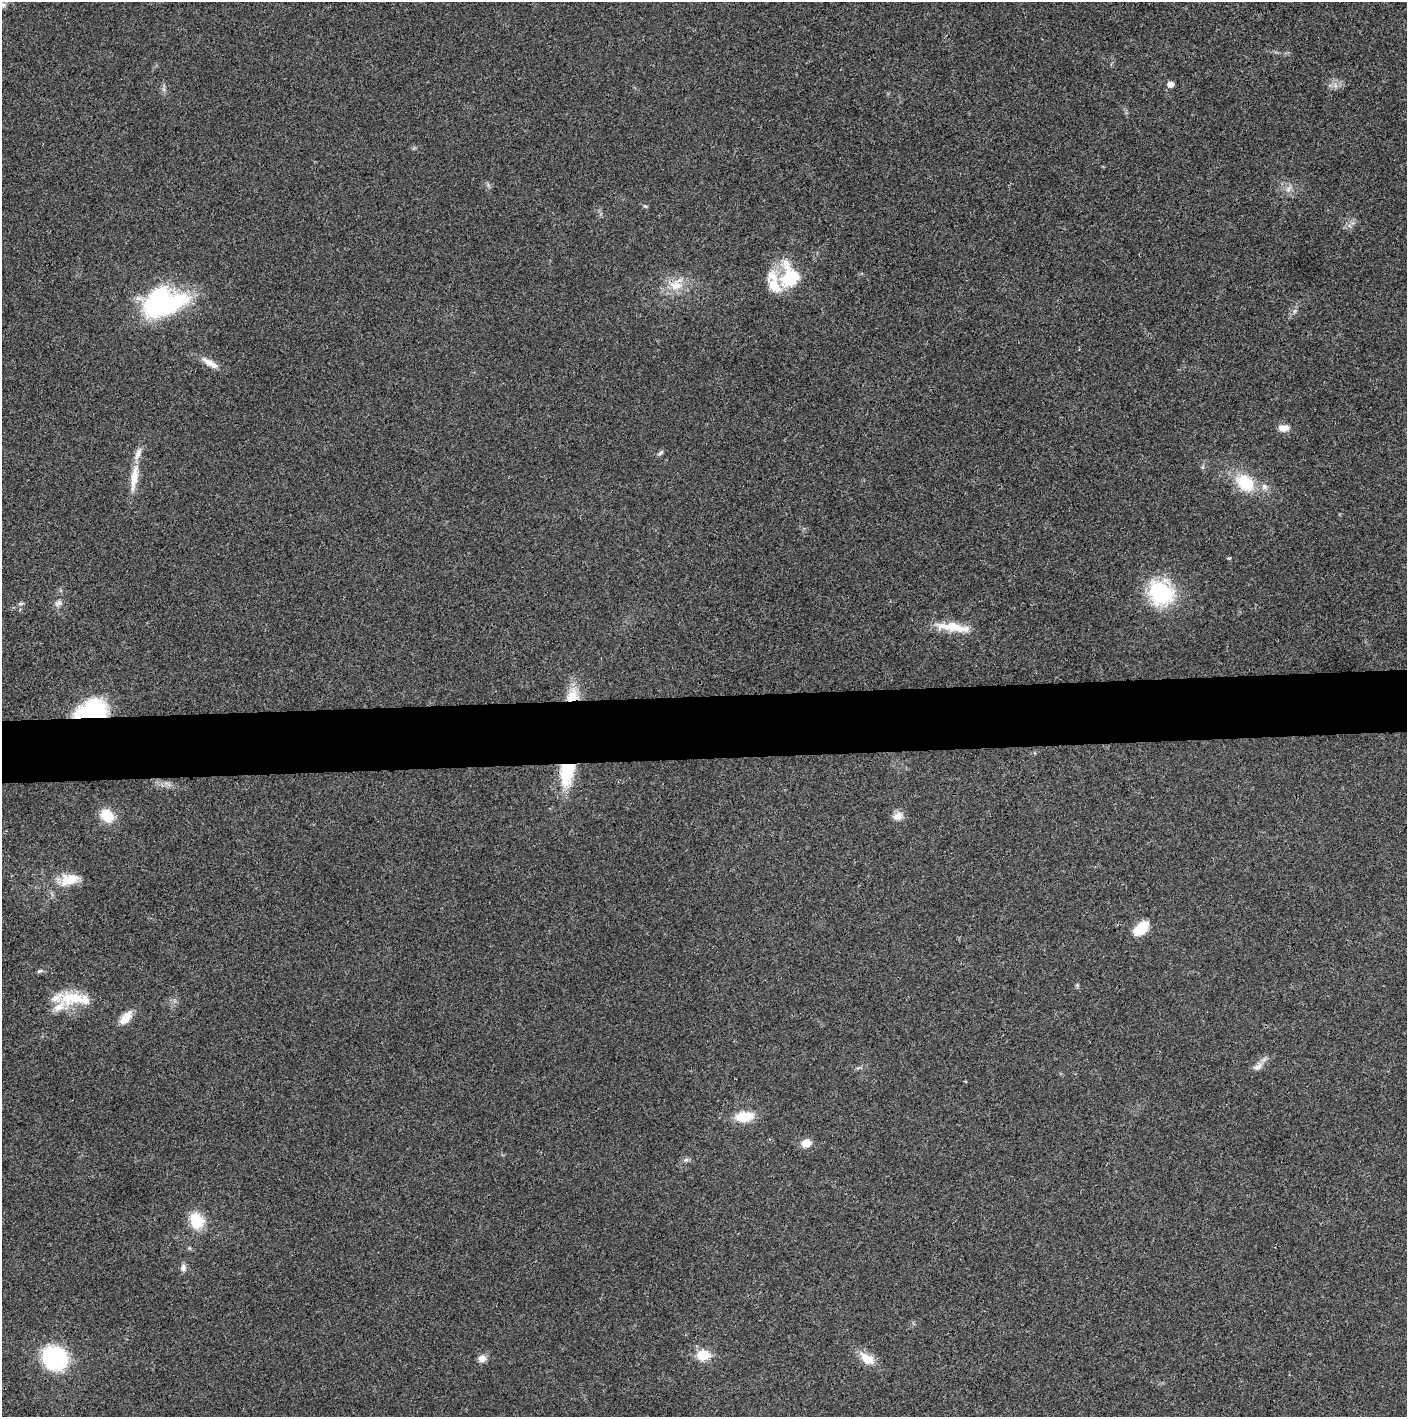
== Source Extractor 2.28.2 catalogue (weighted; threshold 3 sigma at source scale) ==
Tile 5 of 3 x 3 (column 2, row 2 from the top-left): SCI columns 1409-2813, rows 1416-2830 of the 4219 x 4245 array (HDU 1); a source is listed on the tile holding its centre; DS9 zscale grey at full resolution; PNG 1409 x 1419 px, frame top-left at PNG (2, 2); no overlay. Shown black and unused: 4% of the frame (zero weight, under 3 of 4 exposures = <1% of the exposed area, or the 3 px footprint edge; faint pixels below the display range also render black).
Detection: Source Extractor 2.28.2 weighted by HDU 2 'WHT'; one run over the whole footprint, this tile lists its part. Background 0.0193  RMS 0.0041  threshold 0.0185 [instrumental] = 3 sigma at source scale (4.5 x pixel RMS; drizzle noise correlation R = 1.50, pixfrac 1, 0.05/0.05 arcsec/px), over >= 5 px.
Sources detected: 46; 1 inside a brighter object's white glare — not listed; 7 inside a brighter listed object's ellipse — not listed separately; the other 38 listed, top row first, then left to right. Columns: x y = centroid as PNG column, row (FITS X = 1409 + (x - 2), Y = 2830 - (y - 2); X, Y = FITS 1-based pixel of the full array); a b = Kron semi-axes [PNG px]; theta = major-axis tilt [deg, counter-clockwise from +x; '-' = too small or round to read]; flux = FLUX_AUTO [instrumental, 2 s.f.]
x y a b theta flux
2 5 8 7 - 1.6
1170 84 6 5 - 2.8
1288 189 7 5 88 1.3
645 206 6 4 -44 0.54
772 276 20 13 -44 6
791 277 21 15 43 18
676 285 19 14 1 7.4
169 304 54 25 24 41
210 363 24 7 -30 4.1
1283 428 12 7 -2 3.2
660 453 9 4 33 0.8
1203 467 6 4 71 0.56
134 478 39 9 82 7.6
1245 483 27 19 -43 15
1161 593 24 20 -38 37
58 603 11 6 32 1.5
21 604 7 4 1 0.67
953 627 46 10 -8 10
572 695 22 15 70 8
91 711 28 17 15 45
567 773 33 17 80 17
107 816 15 12 -41 9.4
898 816 14 10 20 2.9
69 879 25 15 15 8.2
1141 928 17 11 42 8.9
40 971 8 5 26 0.77
1077 985 5 5 - 0.53
74 997 35 16 -7 13
126 1018 15 8 52 6
1258 1067 14 8 50 2.6
744 1117 19 11 8 10
806 1143 11 9 14 3.9
196 1221 13 11 -64 15
183 1268 10 7 -85 1.6
703 1355 6 6 - 24
55 1358 19 17 -30 49
482 1358 9 9 - 2.5
867 1358 17 10 -38 7
Overlapping masked pixels (flux is a lower limit): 4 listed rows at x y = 676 285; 572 695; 91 711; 567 773
Isophote crosses this tile's border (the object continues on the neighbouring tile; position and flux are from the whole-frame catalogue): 1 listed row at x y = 2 5
Unlisted compact peaks at least as high as the median listed source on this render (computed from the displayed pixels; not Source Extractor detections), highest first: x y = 1229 558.